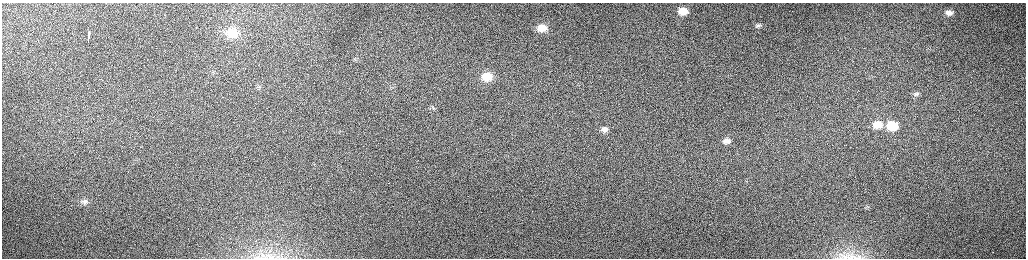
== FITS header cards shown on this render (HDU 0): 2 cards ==
NAXIS1  =                 2048 /fastest changing axis
NAXIS2  =                  512 /next to fastest changing axis

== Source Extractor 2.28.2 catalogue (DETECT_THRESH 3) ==
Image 2048 x 512 px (HDU 0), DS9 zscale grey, zoomed out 1/2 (1 PNG px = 2 x 2 image px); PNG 1028 x 260 px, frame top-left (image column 1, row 511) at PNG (2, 3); no overlay
Background 163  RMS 1.5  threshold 4.55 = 3 sigma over >= 5 px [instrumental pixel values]
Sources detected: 24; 1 cannot appear on this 1/2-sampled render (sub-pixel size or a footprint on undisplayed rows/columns) and is not listed; the other 23 listed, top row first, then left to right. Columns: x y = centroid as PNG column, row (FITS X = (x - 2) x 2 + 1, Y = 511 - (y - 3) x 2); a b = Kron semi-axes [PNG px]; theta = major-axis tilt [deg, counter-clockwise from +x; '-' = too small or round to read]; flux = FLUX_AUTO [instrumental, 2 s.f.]
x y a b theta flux
683 11 8 6 2 5100
949 13 8 6 -4 1800
758 25 7 5 12 710
542 28 11 8 3 4600
89 33 5 2 - 3200
232 33 14 10 -5 5800
88 36 3 1 - 1200
88 40 4 1 - 2200
487 77 8 6 4 5500
259 87 7 4 23 620
916 94 7 5 15 670
877 125 9 6 -1 3600
892 126 8 6 -2 11000
605 129 6 4 3 1200
727 141 7 4 3 1700
389 183 2 1 - 150
84 202 8 6 14 1000
866 207 6 5 - 770
993 252 2 2 - 190
262 255 5 2 - 280
845 257 4 3 - 440
270 258 10 4 76 920
855 258 6 2 0 450
At the frame edge (FLAGS 8, measured only in part): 1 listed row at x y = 855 258
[1 sub-pixel or undisplayed-footprint detection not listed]